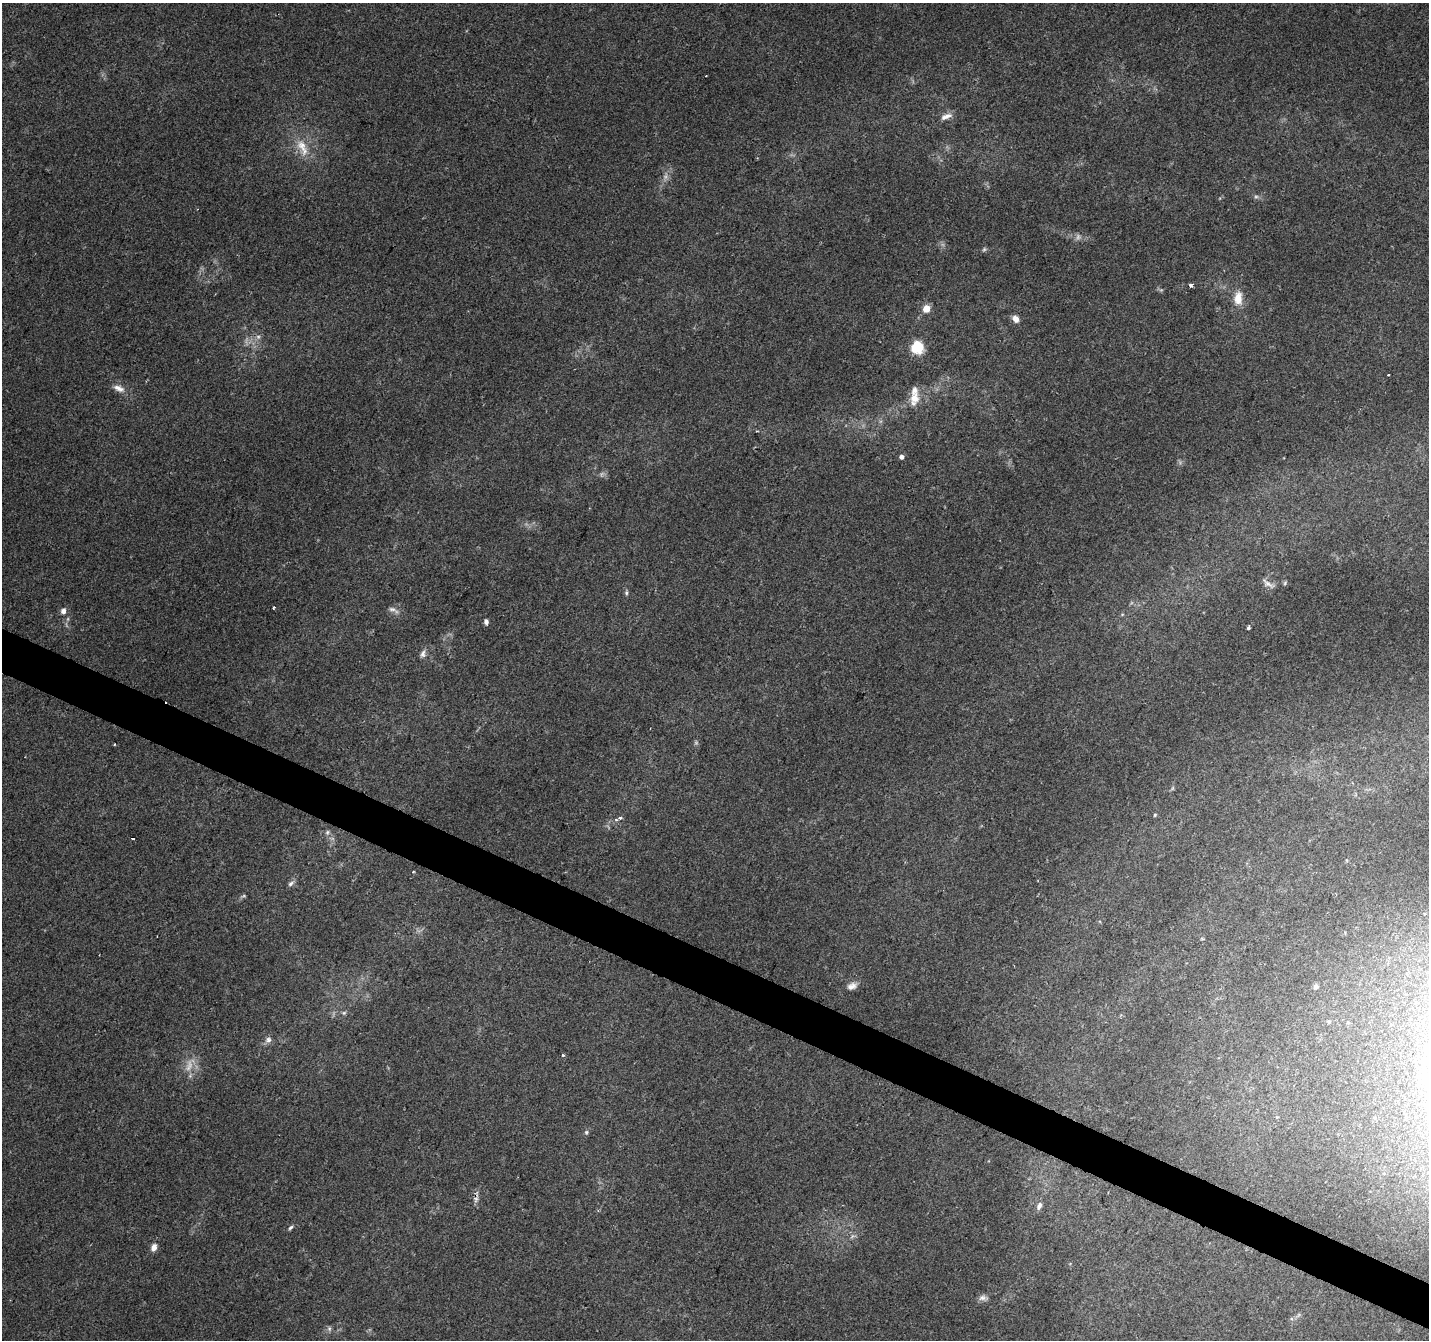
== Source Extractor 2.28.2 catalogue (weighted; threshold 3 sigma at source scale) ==
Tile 6 of 4 x 4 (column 2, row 2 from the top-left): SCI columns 1429-2855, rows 2881-4218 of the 5720 x 5825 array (HDU 1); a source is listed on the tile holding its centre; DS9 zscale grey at full resolution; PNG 1431 x 1342 px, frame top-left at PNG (2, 3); no overlay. Shown black and unused: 3% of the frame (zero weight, under 2 of 3 exposures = <1% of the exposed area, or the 3 px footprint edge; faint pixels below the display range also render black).
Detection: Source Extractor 2.28.2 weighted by HDU 2 'WHT'; one run over the whole footprint, this tile lists its part. Background 0.0704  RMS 0.0063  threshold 0.0286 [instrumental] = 3 sigma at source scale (4.5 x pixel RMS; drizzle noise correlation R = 1.50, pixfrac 1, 0.0396/0.0396 arcsec/px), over >= 5 px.
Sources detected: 54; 7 too faint to see at this stretch — not listed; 1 inside a brighter listed object's ellipse — not listed separately; the other 46 listed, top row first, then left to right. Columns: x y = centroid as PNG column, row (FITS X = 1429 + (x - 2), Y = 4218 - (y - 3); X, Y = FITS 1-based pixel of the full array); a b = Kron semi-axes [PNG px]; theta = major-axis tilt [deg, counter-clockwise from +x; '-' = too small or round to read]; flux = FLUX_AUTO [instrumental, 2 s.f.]
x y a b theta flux
706 76 3 2 - 0.51
946 116 18 7 21 4.2
302 147 28 12 -64 13
984 249 6 5 - 1.1
1190 285 4 3 - 5.4
1238 298 16 10 89 9.4
926 309 5 5 - 14
1016 319 10 8 -52 3.8
258 337 7 6 - 1.8
917 347 6 6 - 76
1388 375 2 2 - 0.57
119 388 17 8 -23 4.9
914 398 19 12 78 9.2
757 431 4 3 - 0.61
901 457 5 4 - 2.5
1285 583 6 5 - 0.96
1268 584 20 7 -34 3.5
626 593 7 5 -89 1.2
273 607 3 3 - 0.77
392 609 13 6 -17 2.7
63 611 7 6 - 3
486 622 6 5 - 1.9
1248 627 4 3 - 1.7
423 654 10 7 74 2.6
114 744 3 2 - 0.55
1173 788 6 4 71 0.9
1155 815 5 4 - 0.75
620 818 5 3 - 4.8
327 832 7 5 48 1.5
133 839 3 3 - 6
291 883 9 6 40 2
852 986 14 8 21 4
1316 987 6 5 - 2
344 1013 6 5 - 1.2
1329 1021 6 4 -43 0.97
268 1040 9 8 - 2.7
563 1055 3 3 - 1.1
189 1065 21 9 78 8
586 1132 6 5 - 1.2
476 1199 9 6 73 2.3
1039 1206 9 6 68 2.5
290 1227 7 5 44 1.3
154 1247 8 6 67 4.2
983 1298 13 7 -2 2.8
1292 1318 5 3 - 0.97
329 1329 7 6 - 1.5